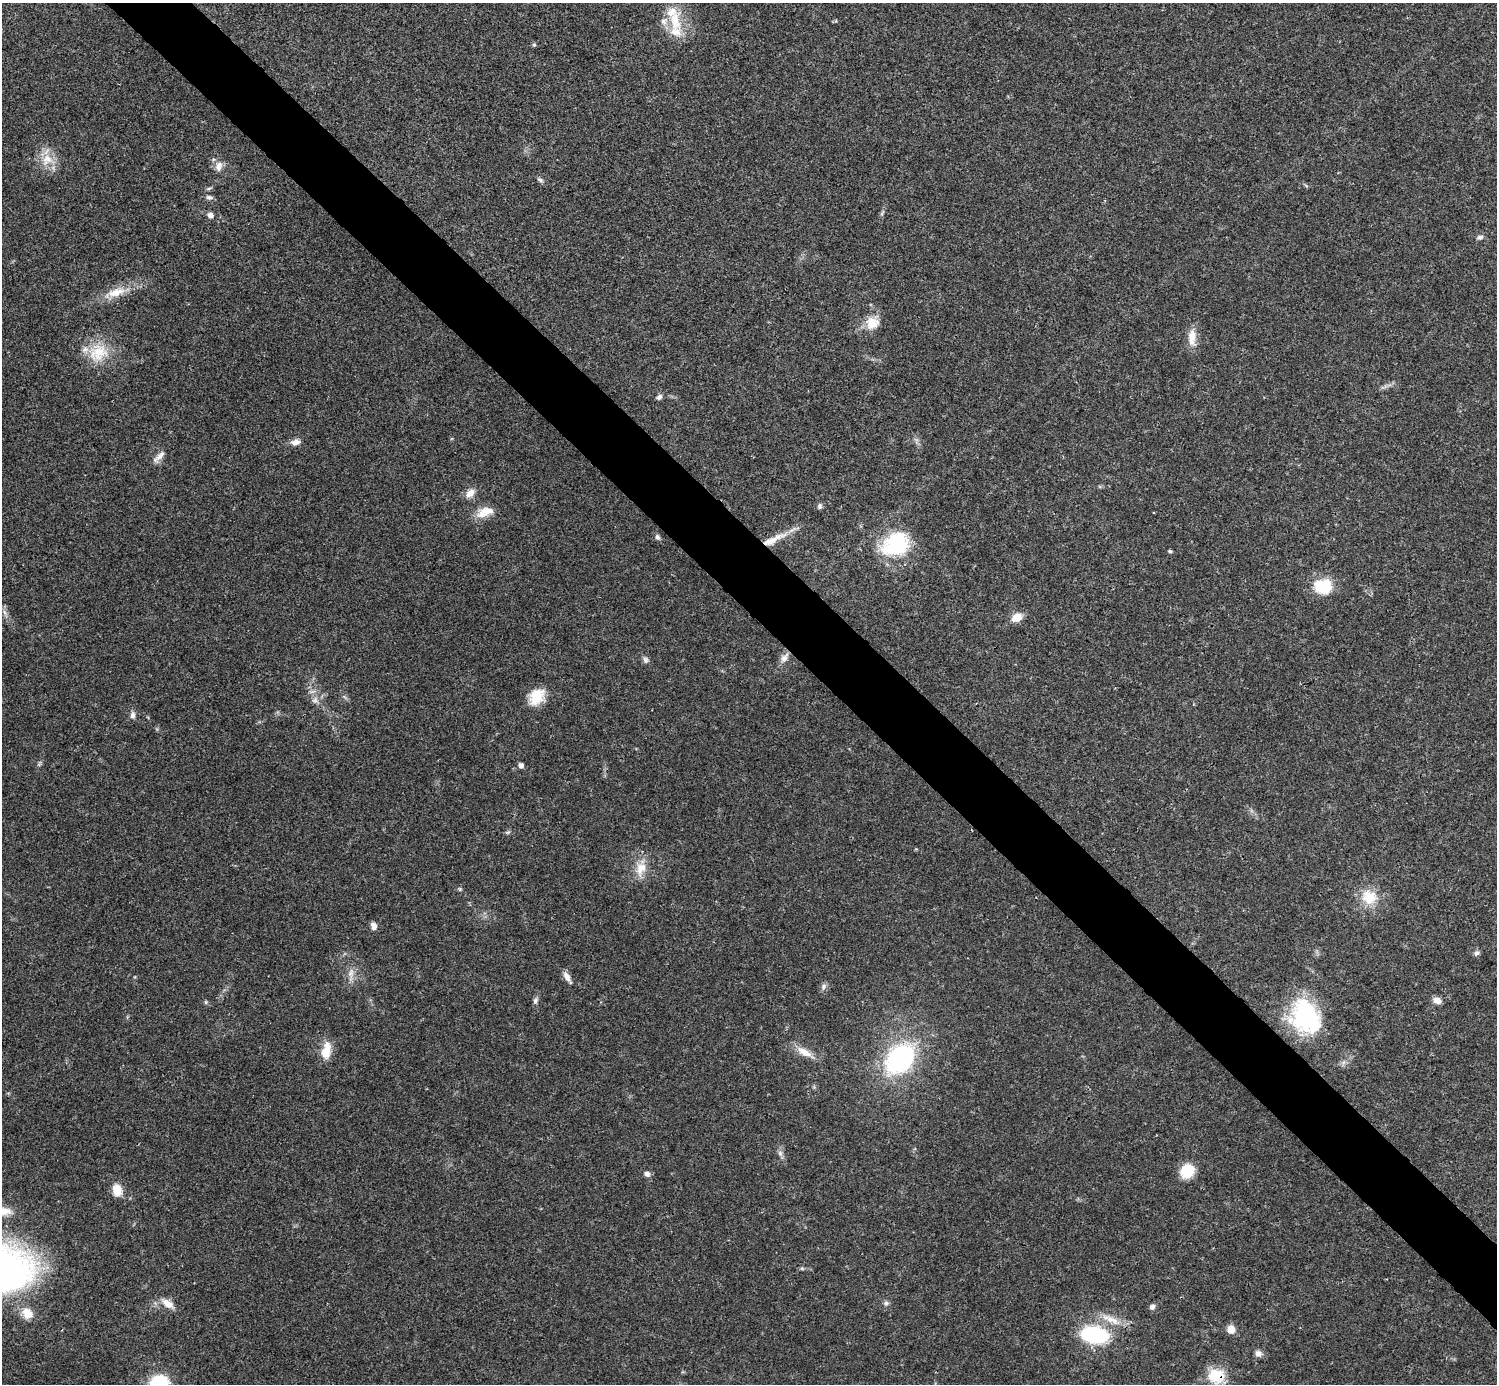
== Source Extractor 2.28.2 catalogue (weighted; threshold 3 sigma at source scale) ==
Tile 6 of 4 x 4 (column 2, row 2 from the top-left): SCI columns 1495-2989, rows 2920-4301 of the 5981 x 5981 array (HDU 1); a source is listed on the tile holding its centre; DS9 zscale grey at full resolution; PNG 1499 x 1386 px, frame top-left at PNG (2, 3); no overlay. Shown black and unused: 5% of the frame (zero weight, under 3 of 4 exposures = <1% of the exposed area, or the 3 px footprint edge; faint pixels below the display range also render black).
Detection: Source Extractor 2.28.2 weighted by HDU 2 'WHT'; one run over the whole footprint, this tile lists its part. Background 0.0209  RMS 0.0022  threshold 0.01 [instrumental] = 3 sigma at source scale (4.5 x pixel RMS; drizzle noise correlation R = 1.50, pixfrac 1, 0.05/0.05 arcsec/px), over >= 5 px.
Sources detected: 69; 1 too faint to see at this stretch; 1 inside a brighter object's white glare — not listed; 3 inside a brighter listed object's ellipse — not listed separately; the other 64 listed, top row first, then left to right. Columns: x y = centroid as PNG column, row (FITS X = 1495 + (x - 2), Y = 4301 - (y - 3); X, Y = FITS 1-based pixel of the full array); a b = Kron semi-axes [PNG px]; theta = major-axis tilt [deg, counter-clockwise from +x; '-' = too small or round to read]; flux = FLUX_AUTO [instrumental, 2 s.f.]
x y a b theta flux
675 21 34 17 -83 7.7
534 45 6 5 - 0.35
47 159 18 16 -1 4.3
219 166 15 10 81 1.8
540 180 9 5 -38 0.59
209 197 10 6 -6 0.67
882 213 10 4 57 0.46
210 215 7 6 - 1.1
1480 237 8 6 9 0.64
115 292 35 12 17 4.9
872 323 19 16 48 3.9
1192 337 25 11 -89 3.1
98 353 29 24 37 7.9
659 397 7 6 - 0.72
296 442 12 8 10 1.4
159 456 21 6 42 1.4
470 493 14 9 41 1.9
820 506 8 6 70 0.57
488 511 23 10 -4 2.9
657 537 7 6 - 0.64
773 539 40 8 27 4.9
895 544 34 26 30 17
1170 551 6 4 -14 0.32
1323 587 27 17 -22 6.6
5 613 10 5 -63 0.85
1017 617 12 9 33 2.8
784 658 15 8 54 1.6
645 660 9 7 -87 0.74
537 697 20 15 49 5.5
315 700 10 9 - 1.2
133 715 10 6 89 0.88
39 764 8 4 37 0.38
521 765 5 5 - 0.96
508 832 8 4 1 0.38
641 868 25 13 73 4
460 889 5 5 - 0.32
1369 897 20 17 -22 6
374 926 9 6 -81 1.2
1477 953 8 7 - 0.61
567 977 15 7 -60 1.4
824 987 9 7 67 0.78
535 1000 9 6 70 0.67
1437 1000 8 6 -26 1.8
206 1002 5 5 - 0.32
1305 1017 42 33 -62 23
326 1050 23 12 78 3.9
804 1052 23 9 -30 3
900 1059 27 19 47 40
780 1153 8 7 - 0.79
1187 1171 16 14 42 5.5
647 1174 8 6 -26 0.86
117 1190 13 9 -79 3.6
4 1211 19 10 -5 2.4
802 1268 6 4 -1 0.35
168 1303 19 9 -34 2.4
886 1303 8 6 44 0.68
1152 1307 8 7 - 0.72
27 1313 16 13 -45 3.3
1112 1320 28 10 -23 3.9
1231 1329 8 8 - 2.4
1094 1335 21 13 -8 27
1258 1353 10 8 -32 1.1
1216 1376 22 19 -13 6.6
159 1384 16 13 44 20
Overlapping masked pixels (flux is a lower limit): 2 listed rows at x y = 773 539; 1216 1376
Isophote crosses this tile's border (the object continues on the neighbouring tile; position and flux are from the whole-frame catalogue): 3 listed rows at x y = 4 1211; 1216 1376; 159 1384